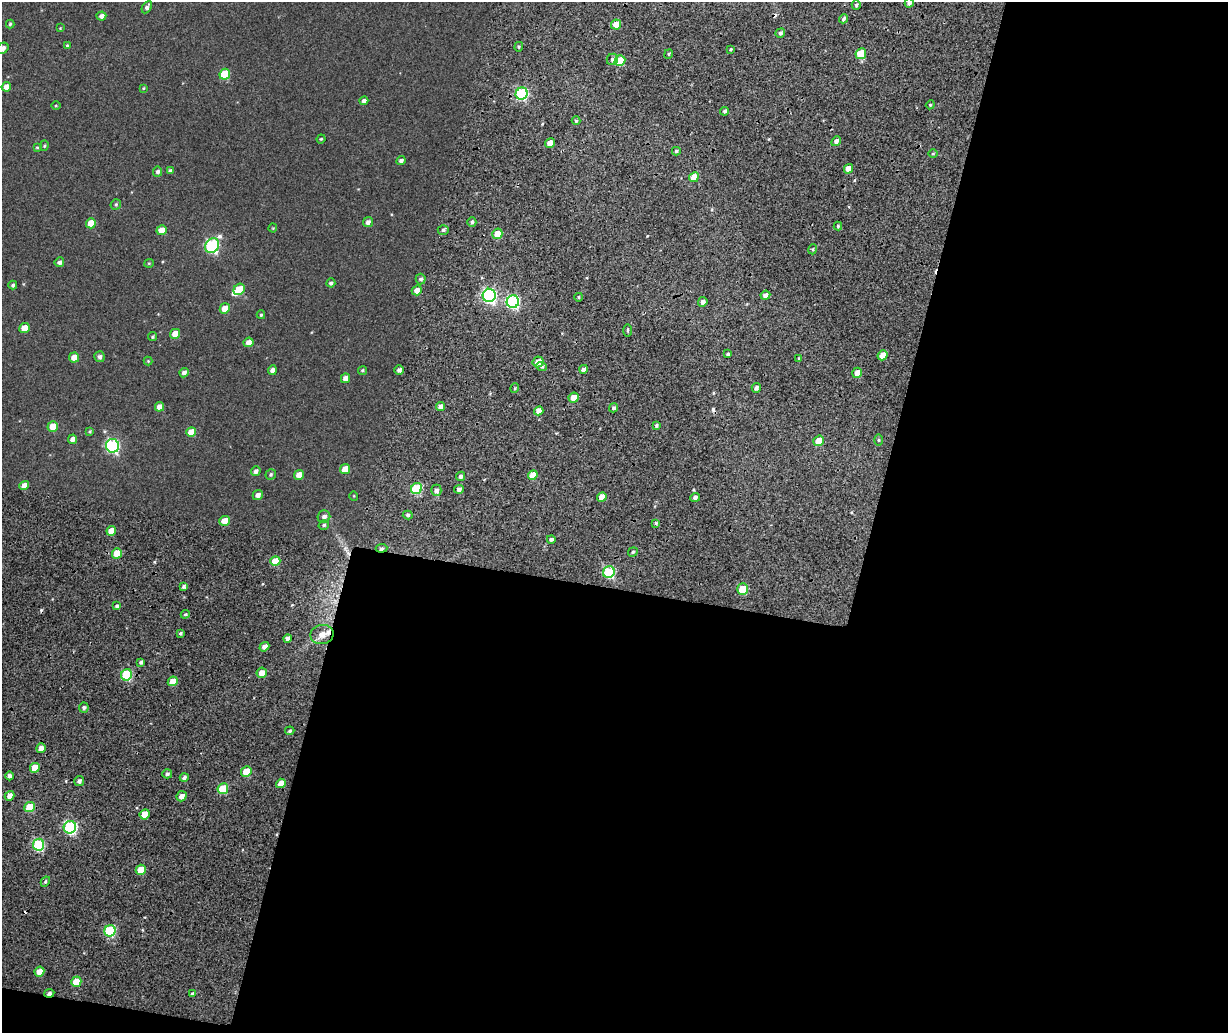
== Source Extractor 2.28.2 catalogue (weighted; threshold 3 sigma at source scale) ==
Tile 12 of 4 x 3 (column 4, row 3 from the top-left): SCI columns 3801-5026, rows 394-1424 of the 5147 x 3851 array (HDU 1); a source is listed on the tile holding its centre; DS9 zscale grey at full resolution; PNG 1230 x 1035 px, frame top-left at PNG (2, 2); each listed source drawn as its Kron ellipse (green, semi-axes under 4 px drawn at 4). Shown black and unused: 47% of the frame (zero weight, under 2 of 4 exposures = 9% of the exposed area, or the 3 px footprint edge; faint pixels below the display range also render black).
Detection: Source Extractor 2.28.2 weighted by HDU 2 'WHT'; one run over the whole footprint, this tile lists its part. Background 0.0816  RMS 0.044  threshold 0.198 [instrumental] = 3 sigma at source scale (4.5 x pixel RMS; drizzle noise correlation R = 1.50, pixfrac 1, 0.0396/0.0396 arcsec/px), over >= 5 px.
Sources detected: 167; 5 cosmic-ray / hot-pixel residue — neither listed nor drawn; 2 inside a brighter listed object's ellipse — not listed separately; the other 160 listed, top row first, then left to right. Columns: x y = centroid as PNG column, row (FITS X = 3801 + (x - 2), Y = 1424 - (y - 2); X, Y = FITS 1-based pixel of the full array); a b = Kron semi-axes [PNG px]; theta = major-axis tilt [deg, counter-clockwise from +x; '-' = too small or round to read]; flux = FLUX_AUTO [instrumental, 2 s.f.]
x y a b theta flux
909 3 5 4 - 14
856 5 4 4 - 5.9
147 7 7 4 59 11
101 16 5 4 - 15
843 19 5 4 - 8
10 24 4 3 - 5.1
616 25 5 5 - 52
60 28 3 2 - 2.4
780 33 5 4 - 8.4
67 46 4 4 - 5.7
519 47 5 4 - 5.6
2 48 6 5 - 19
731 49 3 3 - 4.7
669 54 5 3 - 4.8
861 54 5 5 - 130
612 59 6 5 - 10
620 60 5 5 - 140
225 74 5 5 - 140
6 87 5 4 - 22
143 88 4 3 - 2.8
522 94 6 5 - 430
364 101 4 4 - 14
56 105 5 3 - 3
930 105 4 3 - 3.9
725 111 4 4 - 8.9
576 121 4 4 - 4.6
321 139 4 4 - 4.6
836 141 5 4 - 13
550 143 5 4 - 34
44 146 5 4 - 4.1
37 147 4 3 - 3.6
676 151 4 3 - 6.1
933 154 4 3 - 3.8
401 161 5 4 - 9.9
848 169 5 4 - 35
170 171 4 4 - 10
158 172 5 4 - 9.2
694 177 5 4 - 61
116 204 5 5 - 5.5
368 222 5 4 - 14
472 222 5 4 - 8.8
91 223 5 5 - 56
838 226 4 4 - 5.5
273 228 4 4 - 3.1
162 230 5 5 - 38
443 230 5 5 - 7.6
497 234 5 5 - 69
212 246 8 6 55 540
813 249 5 3 - 5
59 262 5 4 - 11
149 263 5 4 - 3.6
421 279 5 5 - 8.7
331 283 4 4 - 8.2
13 285 4 3 - 6.9
239 289 6 5 - 99
417 290 5 4 - 26
489 295 6 6 - 730
765 295 5 4 - 16
579 297 4 2 - 3.2
513 302 6 6 - 530
703 302 5 4 - 17
225 308 5 5 - 40
261 315 4 3 - 4.3
24 328 5 5 - 46
628 330 6 3 -90 5
175 334 5 4 - 50
152 337 4 3 - 5.2
248 342 5 4 - 25
728 354 4 3 - 8.2
883 355 5 4 - 52
74 357 5 5 - 36
100 357 5 5 - 11
799 358 4 3 - 3.7
148 361 4 4 - 3.4
538 362 5 5 - 38
542 366 5 4 - 6.5
584 369 4 4 - 12
272 370 5 4 - 15
363 370 5 4 - 5.3
399 370 5 4 - 13
184 373 5 4 - 14
857 373 5 4 - 27
346 378 5 4 - 25
515 388 5 3 - 4.1
756 388 5 4 - 11
574 398 5 5 - 40
159 407 5 4 - 27
440 407 4 4 - 18
614 408 4 4 - 8.2
539 411 5 4 - 30
656 425 4 3 - 5.3
53 426 5 5 - 58
90 431 3 3 - 3.7
191 432 5 4 - 50
72 439 5 4 - 15
878 440 5 3 - 5.2
819 441 5 5 - 56
112 446 7 6 - 550
345 469 5 4 - 45
256 471 5 4 - 12
271 474 6 5 - 6.7
299 475 5 4 - 34
533 475 5 4 - 56
460 476 5 4 - 11
24 485 5 4 - 32
417 489 6 5 - 200
459 489 5 4 - 13
436 490 5 5 - 12
258 495 5 5 - 17
354 496 5 3 - 2.5
602 497 5 4 - 42
695 497 5 4 - 12
408 515 5 4 - 7.2
324 517 6 6 - 13
224 521 5 5 - 43
656 523 4 3 - 5.2
324 525 5 4 - 6.4
111 531 5 4 - 49
551 539 4 4 - 9.3
381 548 6 4 6 8.4
633 552 5 4 - 6.4
117 553 5 5 - 69
275 561 5 4 - 92
609 572 6 5 - 320
184 587 4 4 - 6.5
743 589 6 5 - 120
117 606 4 3 - 7.5
185 614 4 4 - 4.7
180 633 4 4 - 6.5
322 635 12 9 11 34
287 638 4 4 - 15
264 647 5 4 - 19
141 662 4 3 - 6.5
262 673 5 5 - 34
127 675 6 5 - 240
173 681 5 4 - 45
84 708 5 4 - 10
290 731 5 4 - 7.6
41 748 5 4 - 20
35 768 5 4 - 60
246 771 5 5 - 74
167 774 5 4 - 8
9 776 4 4 - 11
184 778 4 4 - 9.8
79 781 5 5 - 11
281 783 5 4 - 26
223 789 5 5 - 110
9 796 5 4 - 24
182 796 5 5 - 21
30 807 5 5 - 93
145 814 5 5 - 56
70 827 6 6 - 490
39 845 6 5 - 320
141 870 5 5 - 68
45 882 5 3 - 4.8
110 931 6 5 - 280
39 971 5 4 - 33
76 982 5 5 - 70
49 993 5 3 - 11
192 994 4 4 - 7.4
Overlapping masked pixels (flux is a lower limit): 2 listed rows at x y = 381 548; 49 993
Isophote crosses this tile's border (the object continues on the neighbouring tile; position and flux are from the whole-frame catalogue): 2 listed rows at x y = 909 3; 2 48